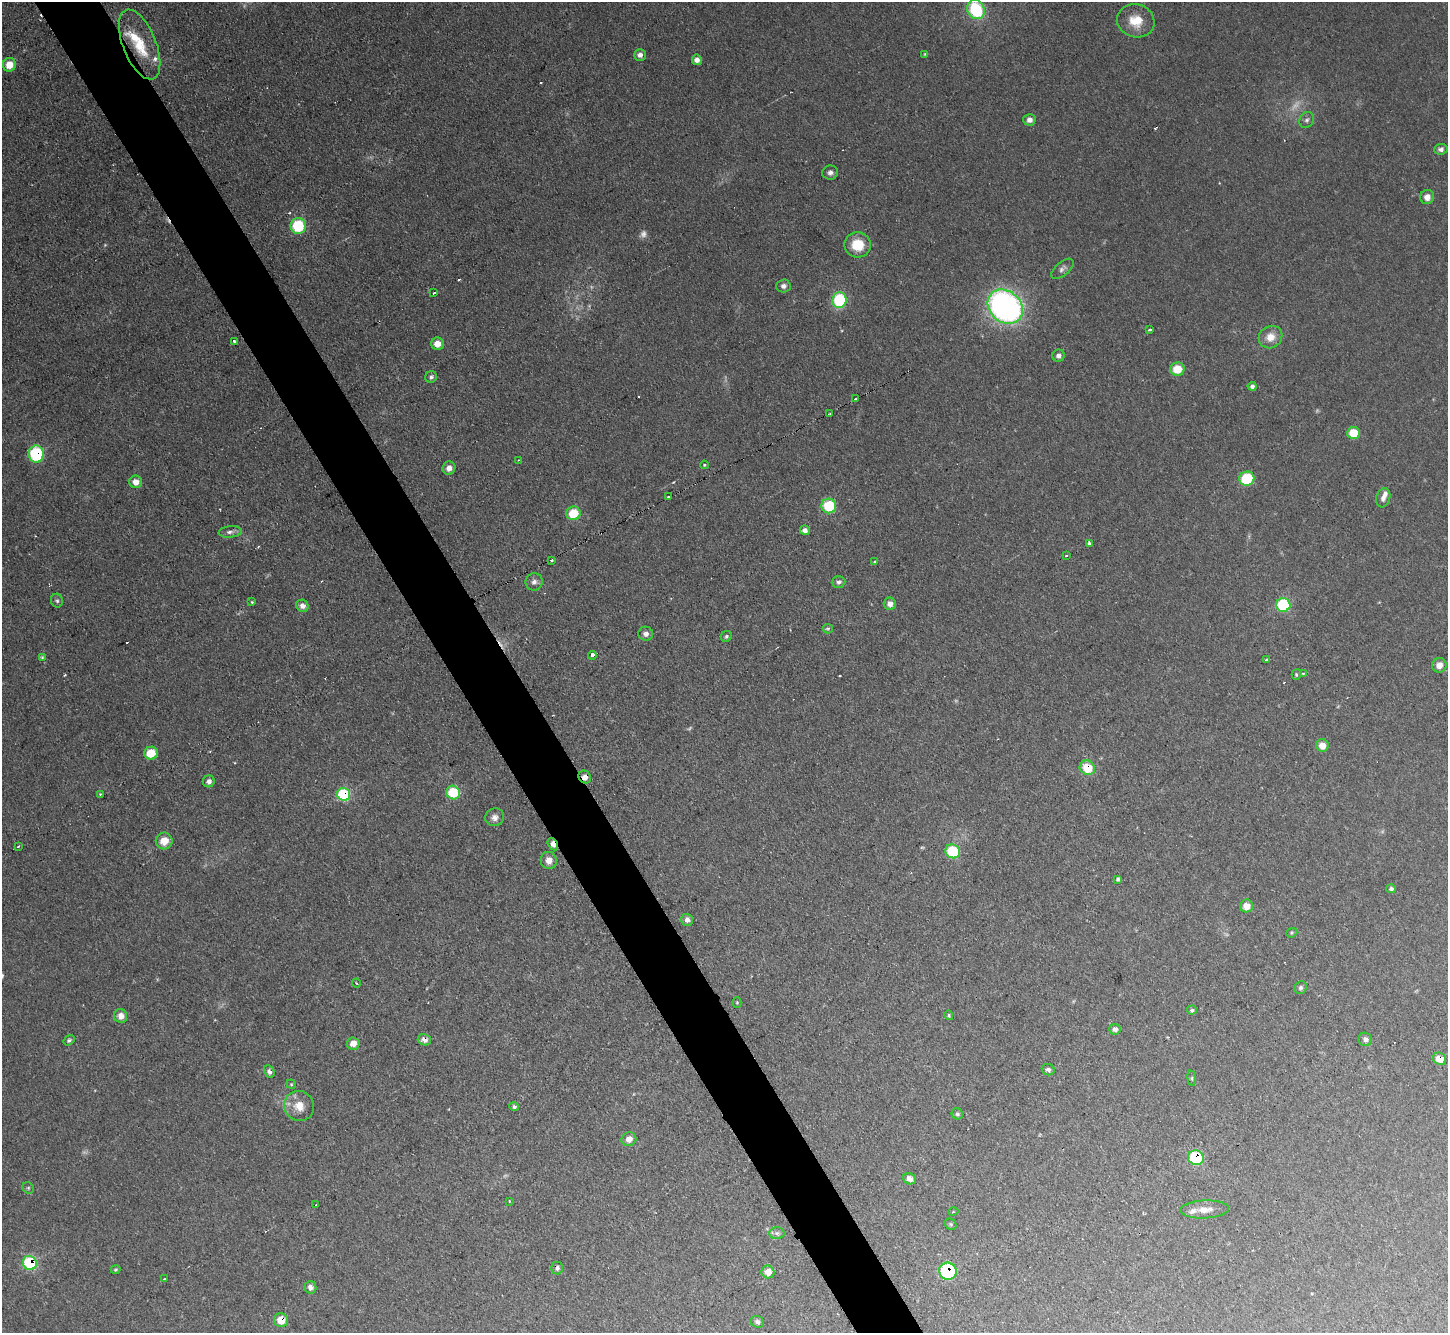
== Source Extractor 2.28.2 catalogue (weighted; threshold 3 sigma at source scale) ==
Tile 11 of 4 x 4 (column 3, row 3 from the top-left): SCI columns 2892-4337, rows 1487-2817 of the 5782 x 5770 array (HDU 1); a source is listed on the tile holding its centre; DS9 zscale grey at full resolution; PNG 1450 x 1335 px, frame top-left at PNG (2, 2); each listed source drawn as its Kron ellipse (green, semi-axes under 4 px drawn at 4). Shown black and unused: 5% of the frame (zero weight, under 2 of 3 exposures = <1% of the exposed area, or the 3 px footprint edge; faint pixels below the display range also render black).
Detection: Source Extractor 2.28.2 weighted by HDU 2 'WHT'; one run over the whole footprint, this tile lists its part. Background 0.0986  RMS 0.0077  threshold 0.0349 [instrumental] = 3 sigma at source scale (4.5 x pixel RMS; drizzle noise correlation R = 1.50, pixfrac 1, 0.05/0.05 arcsec/px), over >= 5 px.
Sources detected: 145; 10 too faint to see at this stretch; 12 cosmic-ray / hot-pixel residue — neither listed nor drawn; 4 inside a brighter listed object's ellipse — not listed separately; the other 119 listed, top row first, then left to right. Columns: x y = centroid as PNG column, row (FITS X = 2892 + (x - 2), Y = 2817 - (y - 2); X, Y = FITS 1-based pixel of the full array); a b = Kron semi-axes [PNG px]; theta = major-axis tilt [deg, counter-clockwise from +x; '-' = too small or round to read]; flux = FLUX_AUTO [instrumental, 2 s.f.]
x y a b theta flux
976 9 10 8 -64 62
1136 21 19 16 -16 18
140 44 37 16 -68 32
925 54 4 3 - 0.77
640 55 6 5 - 4.2
697 60 5 5 - 4.3
9 65 7 6 - 12
1029 120 6 6 - 4.4
1307 120 8 7 - 2.5
1441 149 7 5 7 2.6
830 172 8 7 - 3.1
1427 197 7 7 - 5.9
298 226 8 7 - 43
858 245 13 12 - 22
1062 269 13 6 39 3.3
783 286 7 6 - 3.2
434 293 3 3 - 3.6
839 300 8 7 - 63
1005 307 19 15 -42 270
1150 330 3 3 - 1.4
1270 337 12 11 - 9.7
234 341 3 3 - 5.2
437 344 6 6 - 8.9
1058 356 6 6 - 3.2
1177 369 7 6 - 18
431 377 6 5 - 2.1
1252 386 4 4 - 2.8
856 399 3 3 - 2.3
830 414 3 2 - 1.2
1353 433 6 6 - 25
36 454 8 7 - 58
518 460 2 2 - 0.61
704 465 4 3 - 0.83
449 468 6 6 - 5.1
1247 479 7 7 - 38
136 482 6 6 - 6.8
668 497 3 2 - 1.5
1383 498 10 7 74 4
829 506 7 7 - 34
573 513 7 7 - 22
805 530 5 5 - 4.6
230 532 11 5 5 3.6
1090 543 3 3 - 4.9
1066 555 3 3 - 2.5
551 560 3 2 - 2
875 561 4 3 - 1.2
534 582 8 8 - 3.8
839 582 7 6 - 2.7
57 601 7 6 - 1.8
252 602 3 3 - 0.81
890 604 6 6 - 5.2
1283 605 7 7 - 78
302 606 6 6 - 4.9
828 629 5 4 - 1.2
646 634 7 7 - 3.5
726 636 6 5 - 1.5
592 655 4 3 - 10
42 657 4 4 - 0.96
1266 660 3 3 - 1.2
1439 665 7 7 - 6.2
1303 673 3 3 - 1.7
1296 674 5 4 - 1.1
1322 745 6 6 - 8.9
151 753 7 6 - 20
1087 768 8 7 - 20
585 777 7 6 - 4.9
209 781 6 5 - 3.3
453 793 7 6 - 30
100 794 3 3 - 0.79
344 794 6 6 - 62
495 817 9 8 - 4.3
164 841 8 8 - 11
553 844 6 4 -58 6.4
18 846 3 2 - 1.1
953 851 7 7 - 39
549 860 8 8 - 6.7
1118 879 4 3 - 1.5
1391 889 5 4 - 1.7
1246 906 6 6 - 8.7
687 920 6 6 - 3.6
1292 933 6 4 21 1
356 983 4 3 - 0.71
1301 988 6 6 - 2
737 1002 5 4 - 0.94
1192 1010 5 4 - 1.7
949 1015 5 3 - 0.99
121 1016 7 6 - 6.5
1115 1029 5 5 - 3.3
1365 1039 7 6 - 3.5
69 1040 6 4 35 1.6
424 1040 7 5 -17 5.2
353 1043 6 6 - 7.2
1439 1059 7 6 - 10
1048 1070 6 5 - 2.5
269 1072 6 5 - 3.3
1192 1078 8 4 -83 1.1
291 1084 5 4 - 1.3
299 1106 15 15 - 13
514 1107 5 4 - 1.9
957 1114 6 5 - 1.9
629 1139 7 6 - 5.8
1196 1158 8 7 - 48
909 1179 6 5 - 5.2
28 1188 6 5 - 1.3
509 1201 4 2 - 0.5
316 1205 2 2 - 0.71
1205 1209 24 9 3 8.9
953 1212 5 3 - 0.63
951 1224 6 5 - 1.3
777 1233 7 6 - 2.3
30 1263 7 6 - 60
557 1268 6 5 - 2.4
115 1270 5 3 - 1.1
948 1271 9 8 - 76
768 1272 6 6 - 8.3
164 1279 3 2 - 1.4
310 1287 6 6 - 4
281 1320 7 6 - 12
757 1322 7 6 - 2.7
Overlapping masked pixels (flux is a lower limit): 12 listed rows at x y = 140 44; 36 454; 1087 768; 585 777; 344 794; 553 844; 424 1040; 1439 1059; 1196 1158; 30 1263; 948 1271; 281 1320
Isophote crosses this tile's border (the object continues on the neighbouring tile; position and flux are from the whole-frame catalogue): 1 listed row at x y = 976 9